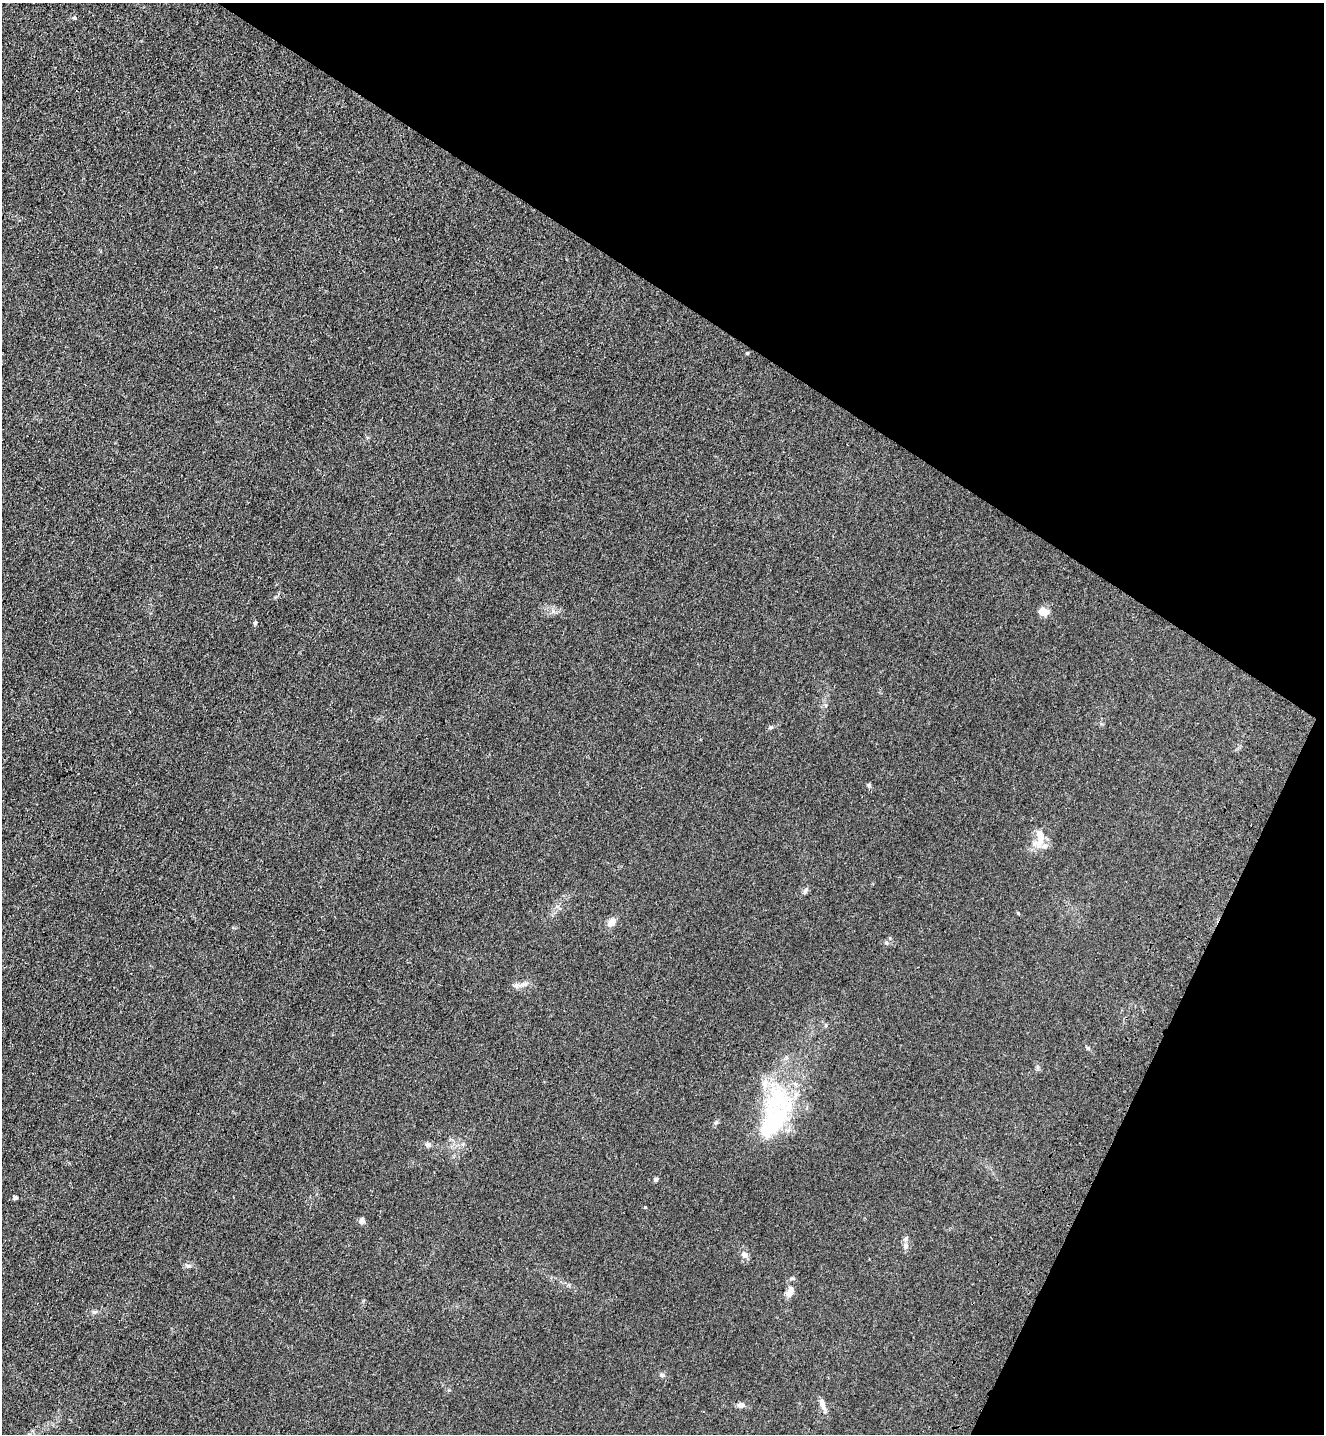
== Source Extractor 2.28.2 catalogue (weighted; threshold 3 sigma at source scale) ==
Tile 8 of 4 x 4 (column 4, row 2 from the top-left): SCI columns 4217-5538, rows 2926-4357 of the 5924 x 5851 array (HDU 1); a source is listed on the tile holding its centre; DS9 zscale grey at full resolution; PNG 1326 x 1436 px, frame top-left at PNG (2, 3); no overlay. Shown black and unused: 28% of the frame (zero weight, under 3 of 4 exposures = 6% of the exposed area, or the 3 px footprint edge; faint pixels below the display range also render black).
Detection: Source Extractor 2.28.2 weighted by HDU 2 'WHT'; one run over the whole footprint, this tile lists its part. Background 0.0465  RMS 0.0059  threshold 0.0267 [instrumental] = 3 sigma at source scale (4.5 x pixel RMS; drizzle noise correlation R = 1.50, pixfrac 1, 0.05/0.05 arcsec/px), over >= 5 px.
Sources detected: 29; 2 inside a brighter object's white glare — not listed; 3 inside a brighter listed object's ellipse — not listed separately; the other 24 listed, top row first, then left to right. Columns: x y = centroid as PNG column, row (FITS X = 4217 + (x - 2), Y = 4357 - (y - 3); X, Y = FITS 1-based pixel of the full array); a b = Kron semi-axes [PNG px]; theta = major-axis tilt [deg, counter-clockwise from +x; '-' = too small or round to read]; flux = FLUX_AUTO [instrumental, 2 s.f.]
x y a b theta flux
74 17 5 4 - 0.79
1044 612 13 9 -9 4.8
255 623 6 4 67 0.78
869 785 6 5 - 0.96
1040 838 26 12 80 9.3
805 891 8 5 68 1.5
612 922 9 7 43 4.4
886 943 6 5 - 0.94
523 984 18 4 15 2.5
777 1099 57 38 66 61
716 1122 7 4 19 0.86
428 1145 9 5 -5 1.6
656 1179 4 4 - 1.9
15 1197 6 5 - 1.1
645 1207 4 3 - 0.53
362 1221 5 5 - 3.1
906 1246 9 5 -84 2
745 1255 10 7 -26 2.5
188 1266 7 5 -18 1.3
790 1292 18 8 70 4.5
94 1312 7 6 - 1.2
662 1375 6 5 - 0.99
822 1403 14 6 -83 2.9
741 1405 8 6 6 2.6